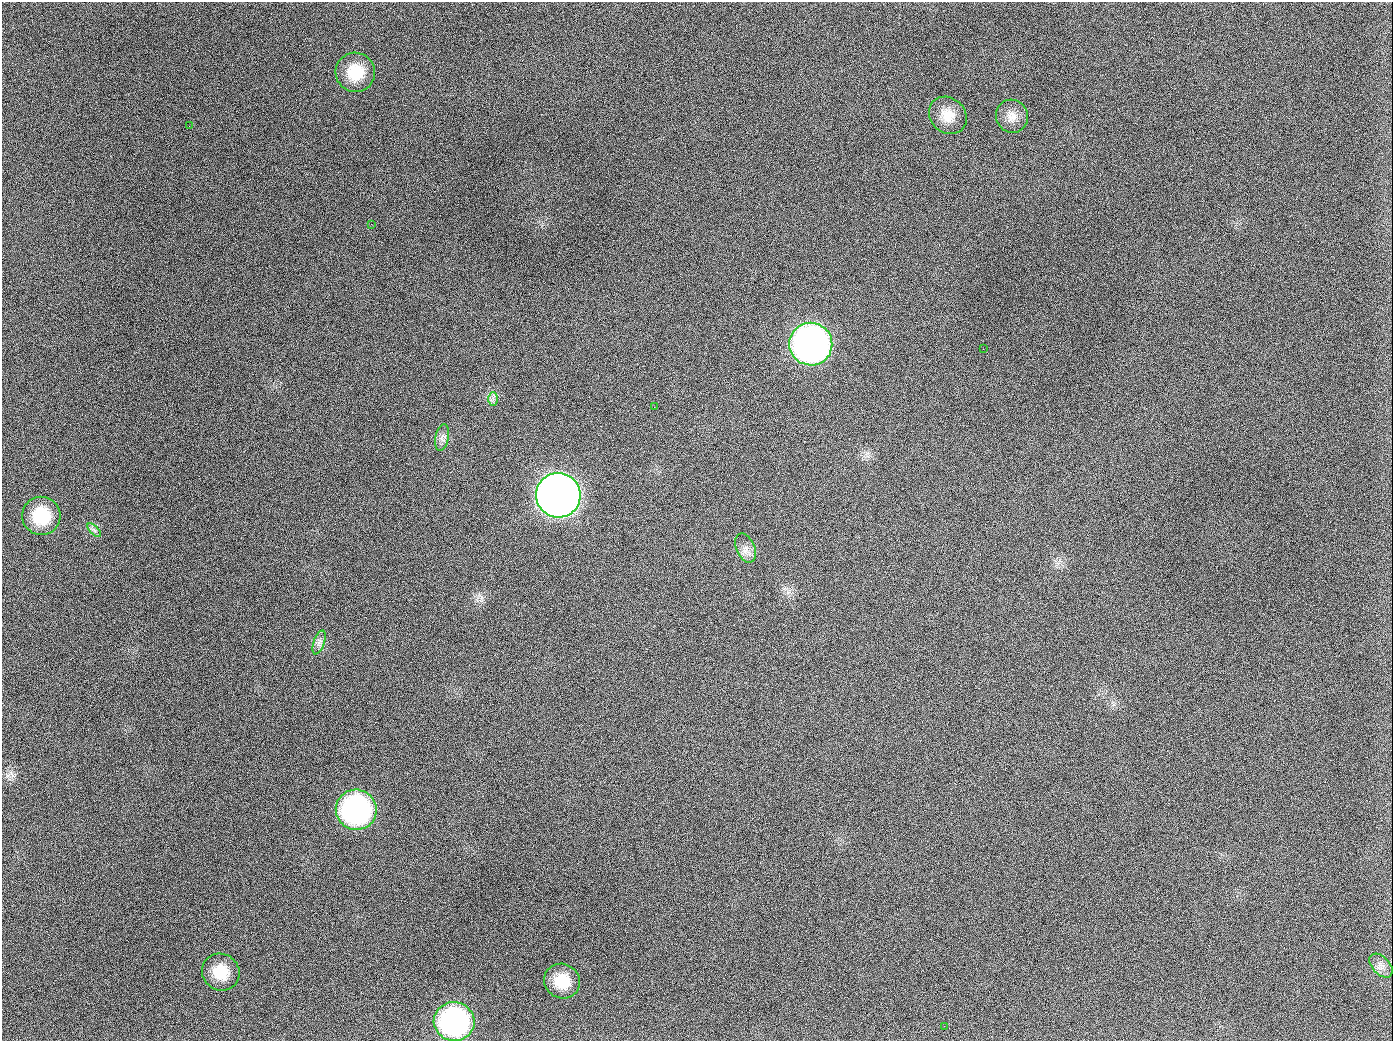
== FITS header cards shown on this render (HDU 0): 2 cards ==
NAXIS1  =                 1391
NAXIS2  =                 1039

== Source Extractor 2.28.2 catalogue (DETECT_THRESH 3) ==
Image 1391 x 1039 px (HDU 0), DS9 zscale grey, 1 PNG px = 1 image px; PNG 1395 x 1043 px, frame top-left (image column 1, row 1039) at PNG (2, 2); each listed source drawn as its Kron ellipse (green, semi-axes under 4 px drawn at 4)
Background 1420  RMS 67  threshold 201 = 3 sigma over >= 5 px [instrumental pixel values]
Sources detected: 21; all 21 listed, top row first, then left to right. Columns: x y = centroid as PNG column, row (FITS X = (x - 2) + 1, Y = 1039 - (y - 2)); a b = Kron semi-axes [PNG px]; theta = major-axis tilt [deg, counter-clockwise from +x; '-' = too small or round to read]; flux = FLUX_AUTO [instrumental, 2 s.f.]
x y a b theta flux
355 72 20 19 - 1.5e+05
948 115 20 17 -42 8.5e+04
1012 116 17 16 - 5.5e+04
189 126 2 2 - 2.0e+04
371 224 2 2 - 3.2e+03
811 344 21 21 - 2.6e+06
983 349 2 2 - 3.0e+03
493 399 6 5 - 1.3e+04
654 407 2 2 - 8.5e+03
442 438 13 6 79 2.4e+04
558 495 22 22 - 5.7e+06
41 516 19 19 - 1.9e+05
94 530 9 4 -45 1.2e+04
746 548 15 9 -66 3.7e+04
319 642 12 5 70 2.1e+04
356 810 20 20 - 1.1e+06
1381 966 14 8 -47 2.4e+04
221 972 19 18 - 1.2e+05
562 981 18 17 - 1.2e+05
454 1022 20 19 - 1.0e+06
944 1026 2 2 - 1.7e+04